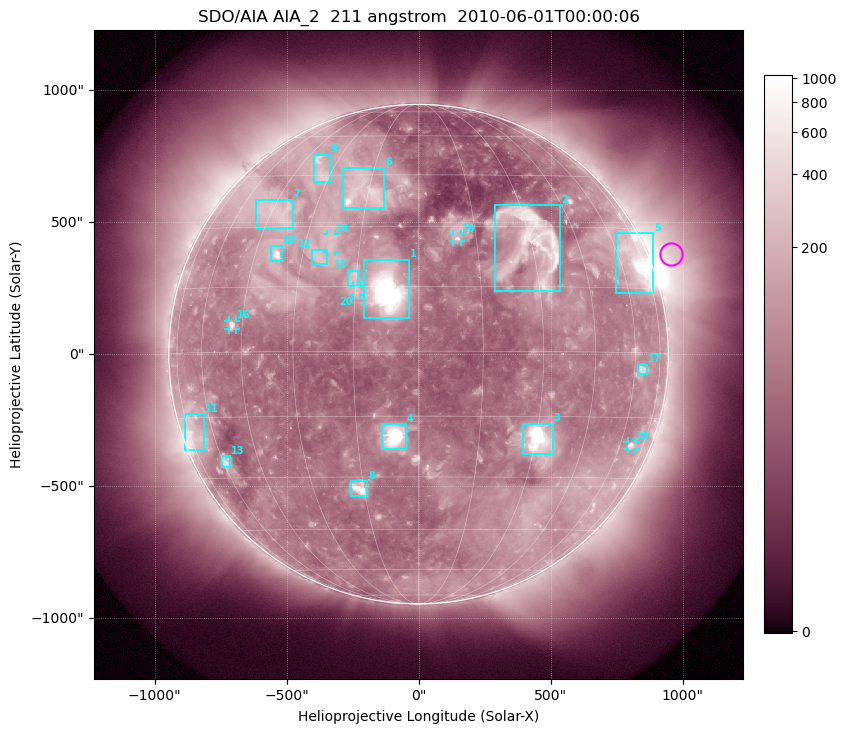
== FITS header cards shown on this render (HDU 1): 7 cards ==
TELESCOP= 'SDO/AIA'
INSTRUME= 'AIA_2'
WAVELNTH=                  211
WAVEUNIT= 'angstrom'
DATE-OBS= '2010-06-01T00:00:06.62'
CTYPE1  = 'HPLN-TAN'
CTYPE2  = 'HPLT-TAN'

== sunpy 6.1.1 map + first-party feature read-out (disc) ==
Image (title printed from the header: SDO/AIA AIA_2  211 angstrom  2010-06-01T00:00:06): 1024 x 1024 px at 2.4 arcsec/px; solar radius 946 arcsec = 394 px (full disc in frame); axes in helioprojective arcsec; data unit not stated in the header (colour bar unlabelled)
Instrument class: DISC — disc imager (sunpy class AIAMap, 211 A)
Bright regions (active regions / flare kernels): reference = the median radial profile (limb darkening/brightening removed); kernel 9 px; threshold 5 sigma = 174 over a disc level ~72.9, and >= 1.15x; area >= 12 px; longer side >= 9 px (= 22 arcsec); searched inside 0.97 R_sun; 23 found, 20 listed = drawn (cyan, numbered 1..; 5 of them under ~33 arcsec drawn as corner ticks so the feature stays visible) (cap 20 boxes per figure: the strongest are kept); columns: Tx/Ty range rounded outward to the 5 arcsec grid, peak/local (2 s.f.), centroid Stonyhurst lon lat
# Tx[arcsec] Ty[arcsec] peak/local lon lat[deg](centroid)
1 -210..-35 135..360 54 -7 +14
2 290..535 235..565 9 +31 +26
3 395..510 -380..-265 39 +31 -21
4 -140..-45 -360..-265 29 -6 -20
5 745..890 230..460 12 +68 +21
6 -285..-130 555..705 8.9 -17 +40
7 -615..-475 475..585 4.9 -43 +34
8 -260..-195 -540..-480 12 -16 -33
9 -395..-335 650..755 4.6 -35 +47
10 -560..-515 350..410 10 -38 +23
11 -885..-810 -365..-225 5.1 -72 -18
12 -405..-345 340..395 4.3 -25 +22
13 -750..-710 -430..-385 5.5 -59 -26
14 -345..-315 385..455 3.8 -23 +26
15 -270..-230 260..320 5.1 -16 +17
16 -720..-690 90..130 8.5 -48 +6
17 830..870 -75..-40 5.1 +64 -4
18 790..820 -360..-330 5.7 +66 -22
19 130..160 425..455 6.3 +10 +27
20 -250..-220 220..260 5 -15 +14
Off-limb structures (1.02-1.3 R_sun): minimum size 162 px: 6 found; the strongest spans PA ~270..315 deg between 1.02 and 1.3 R_sun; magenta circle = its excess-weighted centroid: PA ~290 deg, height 1.09 R_sun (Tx ~955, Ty ~380 arcsec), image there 3.7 x the reference